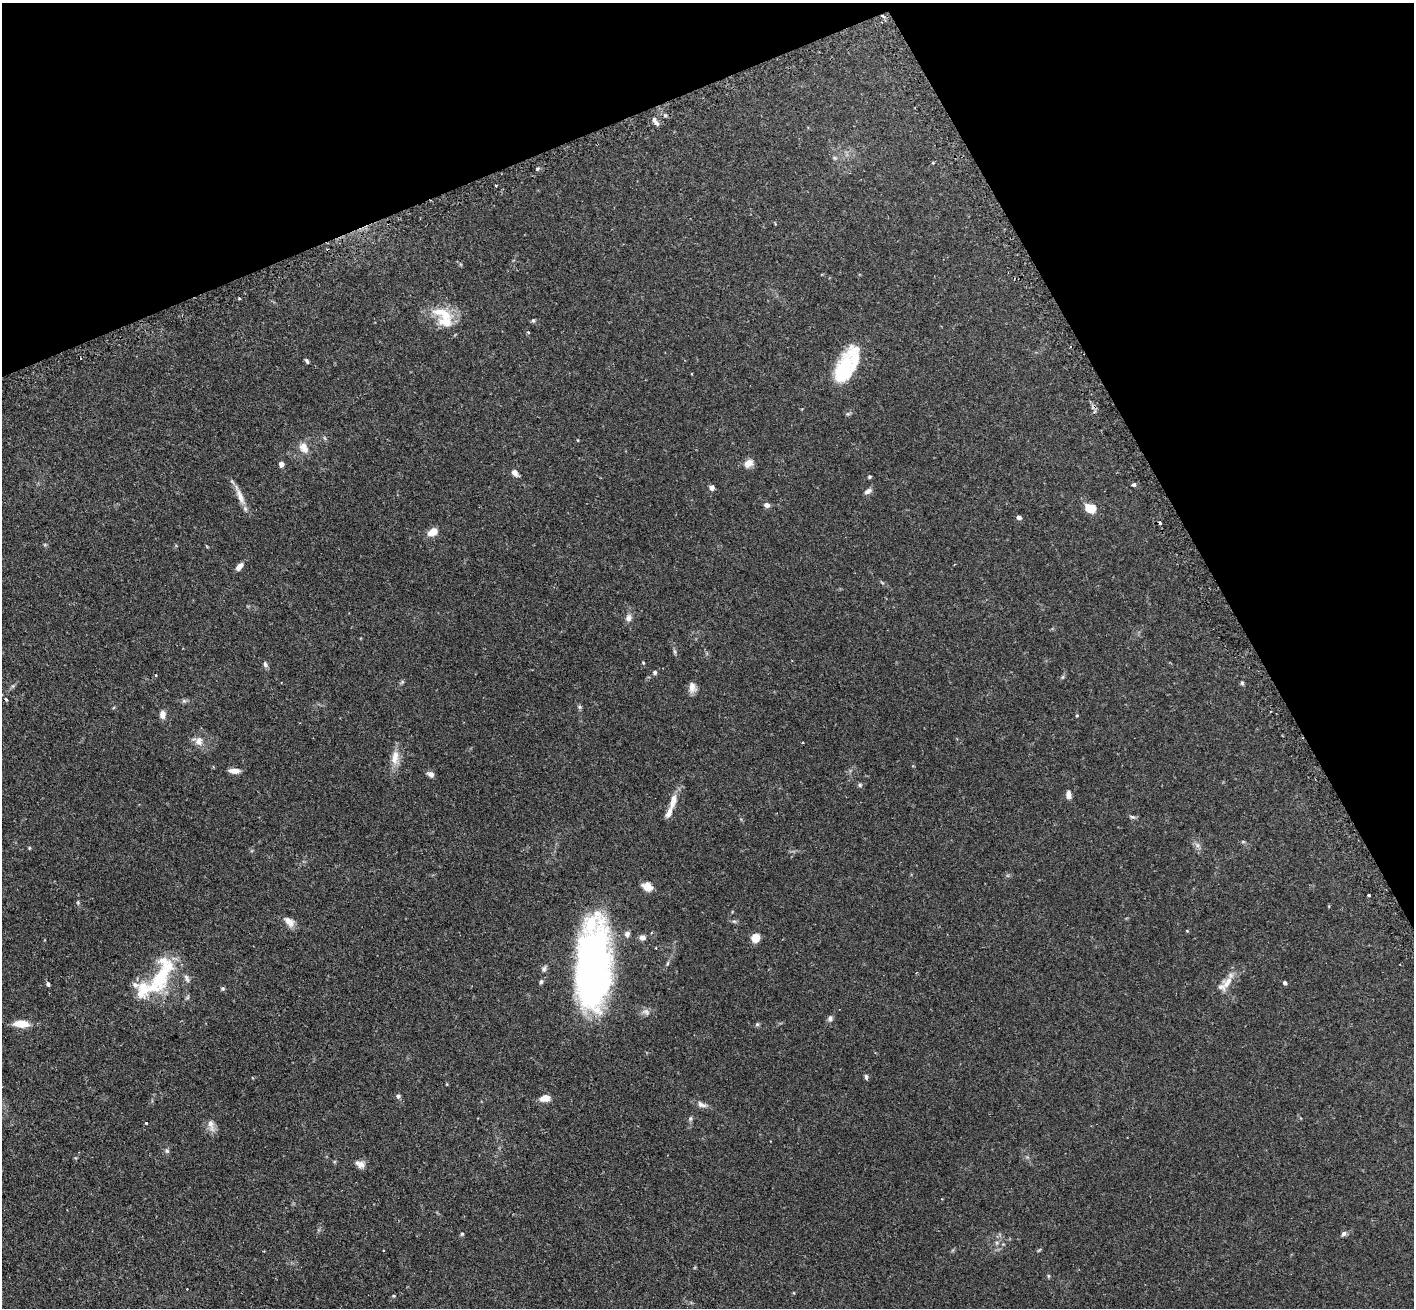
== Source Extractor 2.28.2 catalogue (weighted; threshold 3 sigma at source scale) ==
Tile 3 of 4 x 4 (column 3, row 1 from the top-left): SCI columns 2868-4279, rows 4098-5403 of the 5734 x 5719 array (HDU 1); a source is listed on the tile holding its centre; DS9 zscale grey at full resolution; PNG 1416 x 1310 px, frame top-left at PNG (2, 3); no overlay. Shown black and unused: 22% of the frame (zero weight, under 2 of 3 exposures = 4% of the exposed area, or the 3 px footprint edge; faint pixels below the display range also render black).
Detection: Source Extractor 2.28.2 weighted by HDU 2 'WHT'; one run over the whole footprint, this tile lists its part. Background 0.153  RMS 0.0061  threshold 0.0275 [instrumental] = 3 sigma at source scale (4.5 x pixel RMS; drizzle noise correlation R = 1.50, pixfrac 1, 0.05/0.05 arcsec/px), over >= 5 px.
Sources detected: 105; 1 too faint to see at this stretch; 3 cosmic-ray / hot-pixel residue — not listed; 8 inside a brighter listed object's ellipse — not listed separately; the other 93 listed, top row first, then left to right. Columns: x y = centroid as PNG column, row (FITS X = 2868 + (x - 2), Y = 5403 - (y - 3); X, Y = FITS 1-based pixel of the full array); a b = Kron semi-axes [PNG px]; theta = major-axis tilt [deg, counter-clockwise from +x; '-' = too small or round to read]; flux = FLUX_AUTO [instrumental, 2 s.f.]
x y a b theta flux
656 123 10 5 -40 1.9
835 158 6 5 - 1
538 168 5 3 - 0.74
496 185 3 2 - 0.56
460 264 6 4 -71 0.63
442 313 35 13 -22 14
533 320 6 5 - 0.86
528 332 4 3 - 0.96
307 361 6 4 -57 1
844 370 50 17 71 31
578 440 4 3 - 0.42
304 447 16 11 -63 5.6
749 463 12 10 31 4.2
281 464 5 5 - 2.7
515 473 8 6 -49 2.9
869 477 4 4 - 0.74
1133 485 4 3 - 3
712 487 5 4 - 3.5
868 491 11 6 25 2
240 495 32 7 -68 6.1
767 505 6 5 - 2.2
1089 508 12 8 -48 5.9
1019 517 5 4 - 2.1
433 532 11 7 32 6.5
207 546 7 3 -45 0.45
239 566 9 5 48 3.6
628 618 10 7 73 2.7
675 651 8 3 -71 0.99
643 662 4 4 - 0.58
265 664 8 6 -67 1.5
655 673 5 5 - 1
1063 677 6 4 88 0.74
402 682 7 4 46 0.88
1242 683 6 4 -81 1
692 687 12 8 -83 3.9
6 699 5 3 - 0.75
184 701 7 6 - 1.1
579 707 7 5 -21 0.95
163 714 10 7 -90 3.3
1077 715 3 3 - 1.1
198 741 15 12 -24 5.1
803 742 3 2 - 0.49
395 757 21 10 81 7.2
234 771 12 5 -4 3.7
431 774 8 6 -32 2.2
860 785 6 5 - 0.95
1068 795 9 6 -82 2.9
673 801 20 8 74 6.5
1132 817 9 5 -23 1.2
1243 842 6 4 0 0.68
1197 845 8 6 -48 1.9
29 848 4 4 - 0.61
648 887 6 5 - 12
1369 895 3 3 - 2.2
78 903 7 3 -90 0.74
734 921 7 4 -2 0.93
289 922 15 8 -43 4.3
1187 931 5 3 - 0.49
627 934 8 7 - 2
642 937 7 7 - 2.5
755 938 6 6 - 12
667 963 7 4 80 0.84
544 968 9 5 72 1.4
593 968 85 32 86 220
160 977 46 17 71 38
187 978 13 5 -65 2
541 982 6 5 - 1
1228 982 27 11 58 8.1
1285 983 5 5 - 1.1
48 984 6 4 -71 1
135 985 11 7 -27 2.2
223 988 5 5 - 0.89
646 1012 12 8 -20 2.8
830 1018 8 7 - 1.7
21 1024 14 7 -2 10
757 1024 6 5 - 0.87
866 1077 8 5 -82 1.2
398 1096 6 6 - 1.3
545 1098 12 7 9 5.2
702 1104 15 7 -21 2.8
690 1118 8 4 81 1
146 1123 3 3 - 0.57
211 1125 20 7 -78 3.8
167 1151 7 6 - 1.2
360 1164 13 8 -25 3.2
462 1234 4 4 - 0.78
1343 1234 7 6 - 1.5
997 1243 6 4 -89 1.1
383 1250 2 2 - 0.48
1048 1276 6 4 -89 0.65
187 1289 2 2 - 0.39
794 1293 5 3 - 0.42
393 1296 5 4 - 0.6